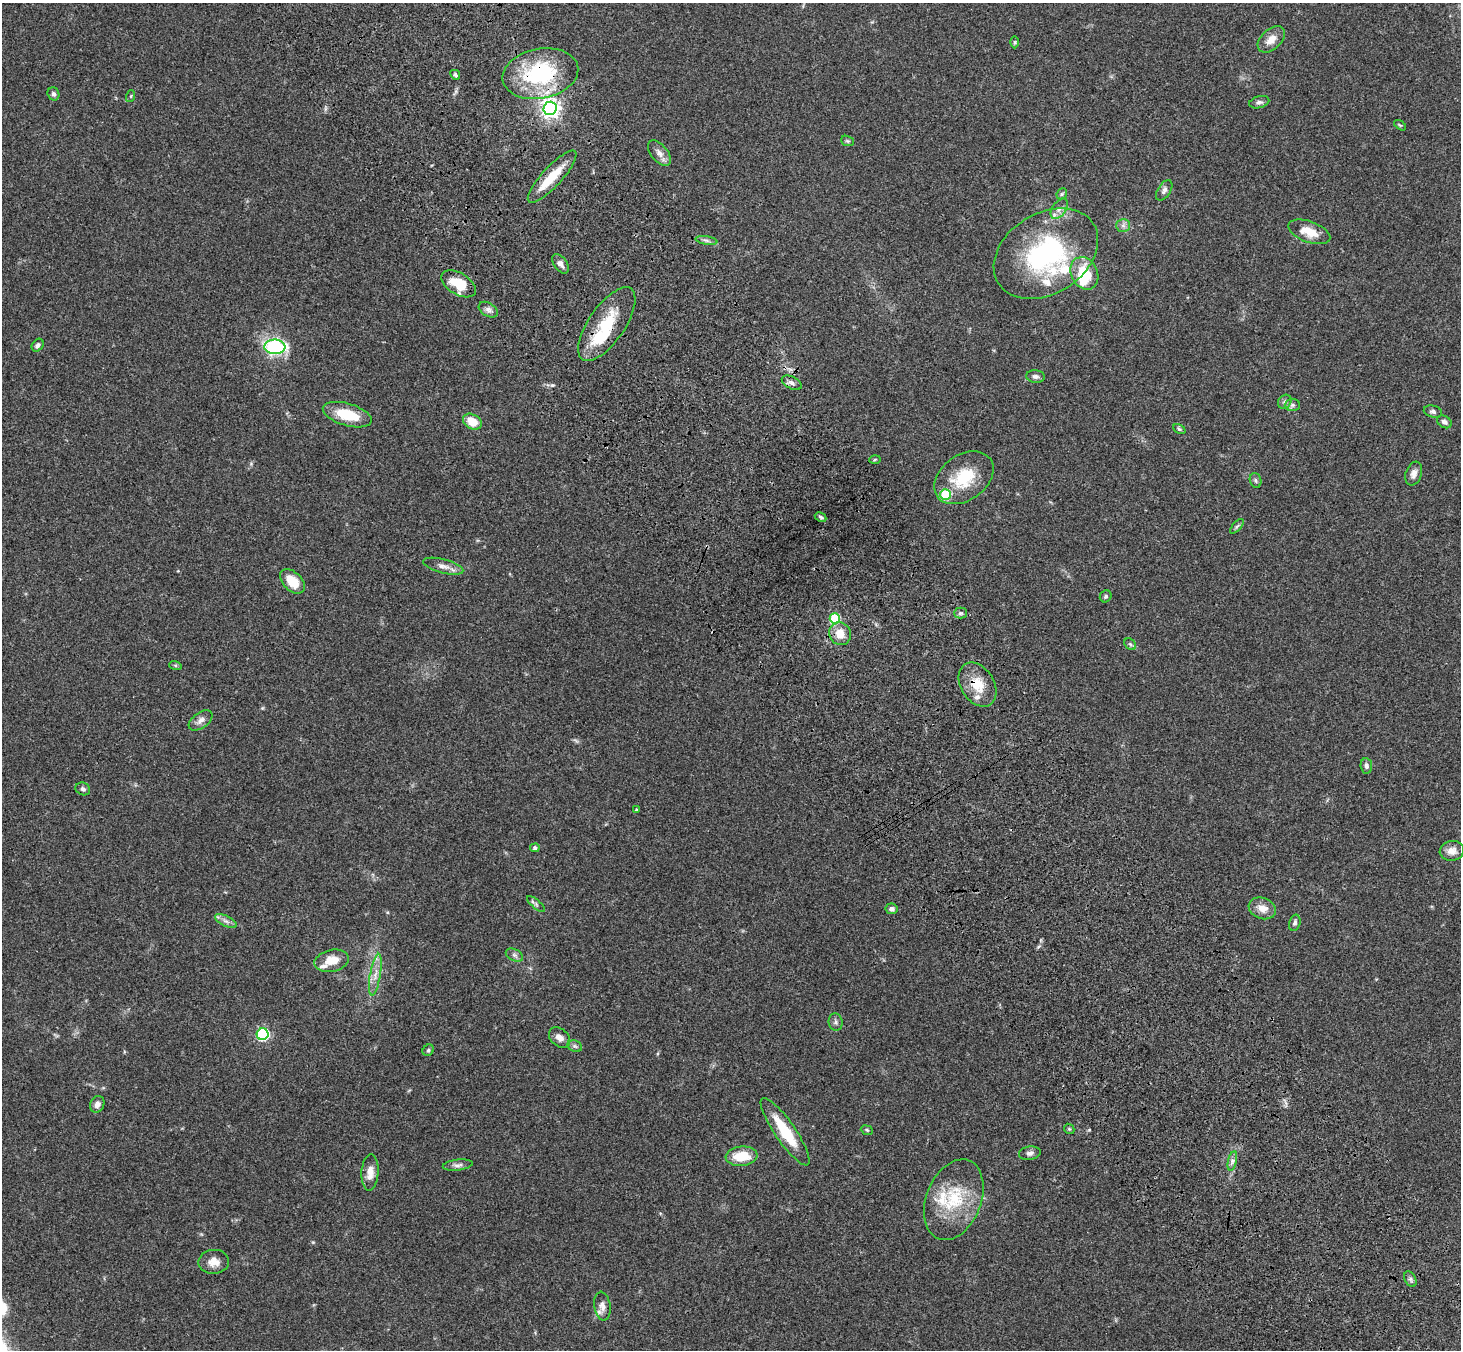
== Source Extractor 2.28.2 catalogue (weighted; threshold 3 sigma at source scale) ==
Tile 6 of 4 x 4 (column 2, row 2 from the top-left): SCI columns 1565-3023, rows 3066-4413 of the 6043 x 5998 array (HDU 1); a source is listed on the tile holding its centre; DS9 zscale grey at full resolution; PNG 1463 x 1352 px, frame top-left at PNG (2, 3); each listed source drawn as its Kron ellipse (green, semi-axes under 4 px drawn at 4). Shown black and unused: <1% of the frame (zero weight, under 3 of 4 exposures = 6% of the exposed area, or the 3 px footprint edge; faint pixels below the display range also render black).
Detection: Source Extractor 2.28.2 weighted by HDU 2 'WHT'; one run over the whole footprint, this tile lists its part. Background 0.0413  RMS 0.005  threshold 0.0225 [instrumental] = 3 sigma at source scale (4.5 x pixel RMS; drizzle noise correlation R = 1.50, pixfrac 1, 0.05/0.05 arcsec/px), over >= 5 px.
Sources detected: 96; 2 inside a brighter object's white glare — neither listed nor drawn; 11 inside a brighter listed object's ellipse — not listed separately; the other 83 listed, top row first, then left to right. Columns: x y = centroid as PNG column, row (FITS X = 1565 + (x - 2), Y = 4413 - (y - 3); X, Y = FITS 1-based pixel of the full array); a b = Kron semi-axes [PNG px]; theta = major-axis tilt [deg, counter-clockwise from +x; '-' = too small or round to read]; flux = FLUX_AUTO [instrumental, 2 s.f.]
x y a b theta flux
1271 39 16 10 43 5.2
1015 42 6 4 -90 0.68
540 74 38 25 11 48
455 75 5 4 - 0.82
53 94 7 5 -71 1.4
131 96 6 4 72 0.58
1259 102 10 6 15 1.4
550 108 7 6 - 240
1400 125 7 3 -36 0.57
847 141 7 5 -20 0.68
659 153 15 8 -51 3.1
552 177 34 10 47 13
1164 190 11 6 58 1.9
1062 194 6 4 48 0.75
1059 209 11 6 57 2.4
1123 225 7 6 - 1.5
1309 232 22 10 -20 8.5
706 240 11 4 -9 1.4
1046 254 56 40 32 74
560 264 11 6 -55 2.3
1084 273 17 13 -64 17
459 284 19 11 -30 12
488 310 10 6 -31 2
607 324 43 18 56 21
38 345 7 5 51 1.3
275 347 10 7 -3 52
1035 376 9 6 -6 1.6
792 383 11 6 -26 1.9
1285 402 7 6 - 1.3
1292 405 7 6 - 1.3
1433 411 9 6 -14 1.3
347 415 25 11 -16 14
472 422 10 7 -30 8.3
1444 422 8 5 -32 1.7
1179 429 6 4 -26 0.7
875 460 5 3 - 0.51
1414 474 12 8 71 2.5
964 478 33 22 35 20
1255 480 7 5 -72 0.99
945 494 5 5 - 31
821 517 6 4 -28 0.87
1237 526 9 4 48 0.98
443 566 21 7 -15 3.5
292 581 14 9 -43 8.9
1106 596 6 5 - 0.93
960 613 6 5 - 0.97
835 619 5 5 - 33
840 634 11 11 - 6.5
1130 644 7 5 -44 0.92
175 665 6 4 -19 0.62
978 685 24 16 -58 11
201 720 13 7 36 2.7
1366 766 8 6 -84 1.5
83 789 7 6 - 1.3
637 810 4 3 - 0.73
535 848 5 4 - 1.1
1452 851 12 10 10 3.8
536 904 11 4 -40 1.2
1262 908 14 10 -21 4.9
892 909 6 5 - 1.6
226 921 12 5 -26 1.9
1295 923 8 5 75 1.2
514 955 9 6 -26 1.4
332 961 17 11 13 7.7
375 975 21 5 80 4.2
836 1022 9 7 -82 1.4
263 1034 6 6 - 68
559 1037 12 8 -40 3.5
575 1046 7 5 -21 1.1
428 1050 6 5 - 0.76
97 1104 9 7 65 2.3
1069 1129 5 4 - 0.63
867 1130 6 4 -23 0.67
785 1132 40 10 -56 19
1030 1153 11 7 8 1.9
742 1156 16 9 5 12
1232 1161 10 4 77 1.5
458 1165 15 5 7 1.8
370 1172 18 8 86 4.8
954 1200 42 27 69 27
214 1262 15 12 3 4.7
1410 1279 8 5 -62 1.2
602 1306 14 8 -82 2.8
Overlapping masked pixels (flux is a lower limit): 5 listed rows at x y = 540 74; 550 108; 552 177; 607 324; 978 685
Unlisted compact peaks at least as high as the median listed source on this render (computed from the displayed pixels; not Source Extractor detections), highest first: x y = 552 385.